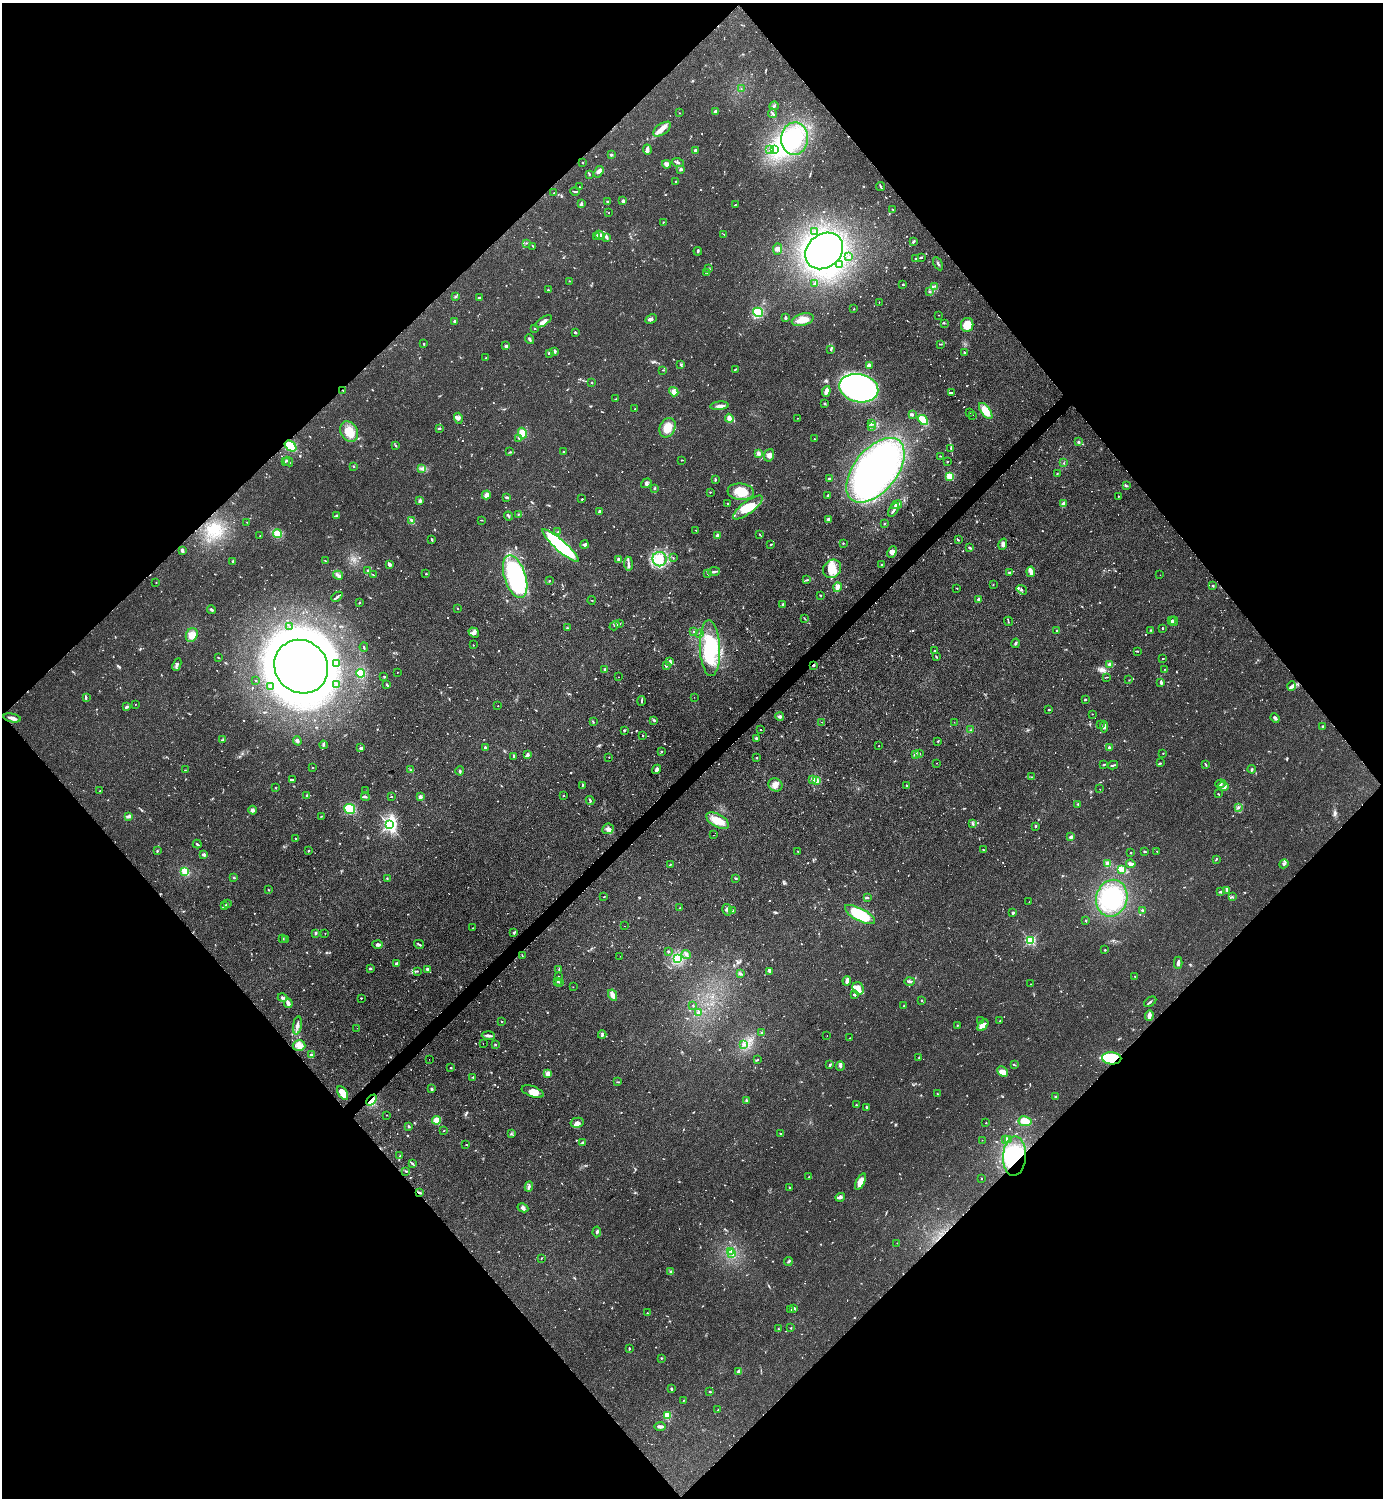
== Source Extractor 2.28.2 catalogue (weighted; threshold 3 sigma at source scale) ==
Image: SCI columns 160-5680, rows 2-5983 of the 5983 x 5984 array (HDU 1 of 3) = the unmasked area's bounding box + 8 px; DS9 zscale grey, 4 x 4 block average (1 PNG px = mean of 4 x 4 image px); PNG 1385 x 1500 px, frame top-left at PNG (2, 3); each listed source drawn as its Kron ellipse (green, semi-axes under 4 px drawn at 4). Shown black and unused: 51% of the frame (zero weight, under 2 of 3 exposures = <1% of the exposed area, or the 3 px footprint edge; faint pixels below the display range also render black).
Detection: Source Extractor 2.28.2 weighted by HDU 2 'WHT'. Background 0.0841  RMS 0.006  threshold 0.0271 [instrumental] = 3 sigma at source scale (4.5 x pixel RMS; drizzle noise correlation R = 1.50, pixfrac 1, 0.05/0.05 arcsec/px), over >= 5 px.
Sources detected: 1141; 13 too faint to see at this stretch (4 x 4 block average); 21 inside a brighter object's white glare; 27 cosmic-ray / hot-pixel residue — neither listed nor drawn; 29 coinciding with a brighter row at this scale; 44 inside a brighter listed object's ellipse — not listed separately; of the other 1007, all 500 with FLUX_AUTO >= 1.74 (the completeness limit of this list) listed and drawn (507 fainter detections not listed), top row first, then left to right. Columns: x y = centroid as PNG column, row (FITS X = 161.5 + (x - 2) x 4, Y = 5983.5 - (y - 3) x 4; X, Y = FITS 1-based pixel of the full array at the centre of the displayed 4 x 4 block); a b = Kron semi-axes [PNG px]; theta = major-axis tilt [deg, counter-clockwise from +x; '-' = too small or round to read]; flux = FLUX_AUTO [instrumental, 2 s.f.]
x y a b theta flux
741 88 2 2 - 2
774 106 4 3 - 5.8
715 111 2 2 - 32
679 113 2 2 - 2.5
772 113 4 2 - 4.8
662 129 10 5 34 24
794 139 16 13 87 180
647 150 5 3 - 11
695 150 3 3 - 7.4
770 150 2 2 - 1.8
775 150 2 2 - 3.3
611 155 2 2 - 4.2
582 163 2 2 - 2.4
678 163 6 2 -17 6.2
667 164 4 3 - 16
681 169 2 2 - 34
598 172 6 3 57 16
589 175 3 2 - 2
675 181 2 2 - 2.6
579 187 2 2 - 5.1
881 187 4 2 - 4.7
575 191 5 2 - 3.2
554 193 2 2 - 1.9
608 201 3 2 - 4
623 201 3 2 - 13
581 204 4 2 - 5.9
736 204 4 2 - 2.5
893 209 2 2 - 2.2
609 213 2 2 - 1.9
663 222 3 2 - 1.8
815 231 2 2 - 2.5
724 234 3 2 - 1.9
600 235 5 2 - 7.9
597 237 4 2 - 2.5
606 237 4 3 - 7.2
913 241 3 2 - 5.6
527 243 2 2 - 2.2
533 246 3 2 - 2.6
778 249 5 4 - 11
698 251 4 2 - 4.1
824 251 20 16 40 270
849 257 2 2 - 3.9
921 257 3 2 - 3.7
916 259 2 2 - 5.4
938 264 7 2 -61 5.7
839 265 2 2 - 2.2
708 269 2 2 - 3.1
707 273 2 2 - 1.8
569 281 2 2 - 2.5
814 284 2 2 - 1.8
903 284 2 2 - 4.8
935 286 3 2 - 2.2
548 290 2 2 - 3
929 291 4 2 - 3.6
456 296 3 2 - 3.6
480 297 4 2 - 4.3
879 303 2 2 - 2.4
854 309 2 2 - 2.4
758 312 5 4 - 140
939 315 2 2 - 2.3
785 318 3 2 - 5.2
651 319 6 2 27 7
803 320 11 6 15 42
455 321 3 2 - 6.4
544 321 9 4 33 16
944 323 3 2 - 2.4
967 325 7 6 - 77
535 328 2 2 - 2.1
575 332 3 2 - 5.1
530 339 5 2 - 5.1
424 344 3 2 - 3
941 344 2 2 - 2.1
506 346 2 2 - 21
830 349 2 2 - 3.5
555 351 3 2 - 10
964 352 3 2 - 2.7
549 353 4 2 - 10
486 357 2 2 - 1.8
681 365 3 2 - 3.2
869 365 2 2 - 55
735 369 4 2 - 3.2
663 370 3 2 - 2.1
592 383 2 2 - 2.4
859 388 20 14 -13 1700
343 390 2 2 - 1.8
826 391 5 3 - 18
674 392 5 4 - 13
951 392 4 2 - 9.2
616 399 2 2 - 1.7
825 404 2 2 - 4.6
719 406 9 3 6 16
635 409 2 2 - 6.7
986 411 9 4 -53 55
970 412 2 2 - 12
912 415 3 2 - 4
972 415 2 2 - 3.5
458 418 5 4 - 11
729 418 4 3 - 18
797 418 2 2 - 1.7
923 420 6 3 -41 68
871 423 3 2 - 3.8
871 426 2 2 - 2.5
439 428 3 2 - 5
667 428 10 7 67 47
349 432 11 8 -59 66
522 433 5 4 - 39
519 438 3 2 - 3
814 439 2 2 - 2.6
1079 442 3 2 - 3.5
395 445 3 2 - 3.2
291 446 6 4 -39 64
951 448 3 2 - 4
510 452 2 2 - 2.2
563 452 2 2 - 4.3
758 453 3 3 - 9.6
769 455 6 5 - 14
940 456 3 2 - 2.4
682 460 2 2 - 1.7
285 461 3 2 - 3.2
288 462 5 2 - 6.6
947 462 2 2 - 2.2
1064 463 2 2 - 2.4
353 466 2 2 - 2.4
422 469 2 2 - 1.8
875 470 38 21 51 1200
1057 473 2 2 - 2.1
950 476 2 2 - 140
715 479 4 2 - 4.1
829 479 3 2 - 8.2
646 483 5 3 - 7.6
1126 486 3 2 - 4.4
655 488 3 2 - 3.3
710 492 2 2 - 3.1
741 492 13 8 -6 69
486 495 4 3 - 13
828 495 3 2 - 4.3
1118 496 2 2 - 2.2
507 497 4 2 - 7
582 499 2 2 - 2.9
420 501 3 2 - 12
728 504 2 2 - 5.7
1064 504 3 3 - 12
897 505 6 3 25 15
748 507 18 6 37 77
894 510 8 2 58 7.9
599 511 3 2 - 5.2
518 514 2 2 - 2.3
336 516 3 2 - 3.7
508 516 4 2 - 5.1
828 519 4 3 - 6.8
482 520 3 2 - 2.1
412 521 4 3 - 7.9
247 522 2 2 - 2
884 524 2 2 - 2.2
696 530 2 2 - 2.1
558 532 3 2 - 4.4
277 534 5 3 - 11
760 534 3 2 - 2
718 535 2 2 - 50
260 536 2 2 - 2.3
432 540 3 2 - 5.9
958 540 4 2 - 2.8
843 543 2 2 - 2.3
584 544 4 3 - 11
771 544 2 2 - 2.6
1003 544 6 4 72 14
560 546 24 5 -41 350
970 548 3 2 - 5.5
182 551 3 2 - 10
892 552 6 4 65 15
673 558 3 2 - 2.1
618 559 2 2 - 8.7
659 559 7 7 - 75
325 561 2 2 - 2.8
233 562 4 2 - 5.5
389 564 4 2 - 11
628 564 7 2 -83 8.6
881 565 2 2 - 2.6
832 569 10 8 45 52
368 570 3 2 - 3.7
714 572 6 2 6 7.3
1009 572 3 2 - 2.9
1031 572 5 3 - 7.3
708 573 2 2 - 3
426 574 2 2 - 5.9
338 575 5 2 - 7.2
373 575 2 2 - 1.8
1160 575 2 2 - 2.4
515 577 22 10 -72 470
806 580 2 2 - 2.4
549 581 2 2 - 3
156 582 2 2 - 1.8
993 585 2 2 - 1.8
1213 586 2 2 - 3.5
837 587 5 3 - 21
957 588 2 2 - 1.9
1022 590 6 3 -35 6.6
820 595 2 2 - 2.7
337 597 6 2 41 7.7
979 599 2 2 - 27
591 600 4 2 - 1.8
360 603 3 2 - 2.5
783 604 3 2 - 3.1
457 608 2 2 - 1.9
211 610 4 2 - 5.2
805 618 3 2 - 2.4
1008 621 5 2 - 3.1
1171 621 3 2 - 2.5
1174 621 5 2 - 3.2
620 624 3 2 - 2.8
614 626 5 2 - 4
290 627 2 2 - 2.1
567 628 2 2 - 2.9
1163 629 2 2 - 2.4
1151 630 4 2 - 3.1
693 631 2 2 - 2
1057 631 2 2 - 8.5
474 632 6 4 -35 13
700 633 2 2 - 1.9
192 635 7 5 63 23
1015 643 5 2 - 4.8
473 645 2 2 - 1.9
364 647 5 2 - 2.4
710 648 28 10 -87 190
935 651 2 2 - 8
1137 651 3 2 - 2.7
936 656 3 2 - 2.6
219 658 2 2 - 1.8
1163 658 2 2 - 2.9
670 661 4 2 - 9.9
336 663 2 2 - 2.1
1110 664 3 3 - 7.8
177 665 6 2 67 7.7
813 665 2 2 - 33
666 666 3 2 - 4.2
301 667 28 26 -43 7400
605 669 3 2 - 4.5
1164 669 2 2 - 1.8
397 672 2 2 - 2.6
361 673 4 4 - 52
384 676 2 2 - 2.4
618 677 2 2 - 2.6
1107 677 4 2 - 2.1
1129 680 2 2 - 1.8
255 681 2 2 - 2
1161 682 3 2 - 6.5
337 684 2 2 - 2.3
387 685 4 2 - 4.4
270 686 2 2 - 1.9
1292 686 5 3 - 8.1
694 697 2 2 - 2
86 698 2 2 - 2.1
1085 700 2 2 - 6.1
642 701 5 2 - 4.7
135 704 2 2 - 2.9
498 706 2 2 - 2.1
126 707 3 2 - 8.7
1049 710 3 2 - 3
1092 714 2 2 - 3.1
780 716 4 2 - 13
12 718 9 2 -12 17
1275 718 5 2 - 7.3
653 720 2 2 - 2.5
593 722 3 2 - 2.7
822 722 2 2 - 3
954 722 2 2 - 2.1
1100 724 2 2 - 1.8
1104 727 6 3 -83 9
1323 727 2 2 - 19
760 729 2 2 - 3.5
624 730 2 2 - 4
971 730 2 2 - 2.6
643 736 3 2 - 2.4
756 738 3 2 - 7.2
222 740 3 2 - 4.2
297 741 5 3 - 11
938 741 2 2 - 2.9
323 745 4 2 - 4.2
879 746 2 2 - 3.3
485 747 2 2 - 19
1109 747 3 3 - 5
361 748 3 2 - 9.5
661 751 2 2 - 3.3
919 753 2 2 - 2
1163 753 2 2 - 2.1
915 754 2 2 - 24
528 755 3 3 - 6.2
514 756 4 2 - 4.9
609 757 2 2 - 2.5
757 758 2 2 - 3
937 763 2 2 - 1.8
1160 763 3 2 - 2.5
1205 764 3 2 - 2.7
1104 765 3 2 - 4.1
1113 765 5 2 - 5.9
312 768 2 2 - 2.2
656 769 5 3 - 8.9
1252 769 4 2 - 6.4
185 770 2 2 - 1.8
411 770 2 2 - 1.9
460 771 4 2 - 3.9
1032 777 3 2 - 2.2
813 779 4 3 - 9.4
292 780 3 2 - 3.4
816 780 4 3 - 15
1220 784 5 3 - 8.3
583 785 3 2 - 2.8
775 785 7 6 - 20
906 785 2 2 - 3
1223 786 5 3 - 9.5
276 788 2 2 - 2.1
1100 789 2 2 - 1.7
100 791 3 2 - 2.2
365 791 2 2 - 2.1
1218 794 2 2 - 2.7
306 795 3 2 - 2
391 796 2 2 - 2
563 796 2 2 - 2.6
366 797 4 2 - 5.2
420 797 2 2 - 69
590 800 4 2 - 4.5
1078 804 3 2 - 4
1238 807 3 3 - 4.3
350 809 5 5 - 85
252 810 4 3 - 8.2
321 816 2 2 - 1.9
129 817 4 3 - 7.7
718 821 12 6 -30 55
972 823 3 2 - 5.1
389 825 2 2 - 850
1036 826 2 2 - 12
608 829 6 5 - 13
714 835 2 2 - 2.5
1070 837 3 3 - 5.1
295 838 2 2 - 3.7
197 844 4 2 - 5.7
984 850 3 2 - 2.9
157 851 2 2 - 3.7
308 851 3 2 - 2.4
798 851 2 2 - 1.8
1145 851 3 2 - 4.1
1157 851 2 2 - 1.9
1131 853 2 2 - 5.1
204 855 3 2 - 7.2
1216 859 3 2 - 3.5
670 864 2 2 - 3.2
1108 864 2 2 - 150
1131 864 4 2 - 22
1284 864 5 3 - 6.5
1121 869 3 2 - 7.3
185 871 4 4 - 36
234 878 2 2 - 6.7
387 878 2 2 - 2.3
736 878 2 2 - 4.8
269 890 2 2 - 2.8
1227 890 4 2 - 4.5
1220 892 3 2 - 3.3
604 896 2 2 - 2.7
867 897 4 2 - 5.4
1232 897 3 2 - 2.4
1112 898 18 15 76 170
1029 902 2 2 - 2.3
228 903 2 2 - 2.5
224 905 3 2 - 4.8
680 908 3 2 - 2
727 910 6 4 -77 11
732 911 3 3 - 4.1
1143 911 3 2 - 6.3
1013 913 2 2 - 10
860 915 16 6 -28 180
1086 920 2 2 - 3.2
625 926 2 2 - 1.9
473 928 2 2 - 3.6
514 932 3 2 - 4.4
315 933 4 2 - 5.4
325 933 2 2 - 2
283 939 2 2 - 2.5
286 939 3 2 - 3.8
1030 940 2 2 - 460
378 944 5 3 - 10
419 944 5 2 - 5
1105 950 2 2 - 5
668 951 3 3 - 3.7
686 954 4 2 - 5.4
522 955 3 2 - 2.4
620 956 2 2 - 2.3
677 959 3 3 - 11
1178 963 6 3 88 9.5
396 964 3 2 - 13
370 968 4 2 - 4.5
428 969 3 2 - 12
559 969 2 2 - 1.9
417 971 2 2 - 1.9
769 971 3 2 - 8.2
740 974 3 2 - 4.3
1135 976 2 2 - 3.2
558 977 2 2 - 3.5
557 981 3 2 - 2.6
847 981 5 2 - 21
909 981 5 2 - 9.4
560 982 3 2 - 2.7
1031 984 2 2 - 2
573 987 2 2 - 1.8
858 988 6 5 - 22
613 995 6 3 -62 20
854 995 3 2 - 5.2
282 997 5 2 - 8.3
361 998 2 2 - 3.4
922 1000 2 2 - 3.2
1150 1002 7 2 33 5.6
288 1004 4 2 - 26
693 1005 2 2 - 1.9
904 1006 2 2 - 2.2
699 1013 3 2 - 4
1149 1015 5 3 - 17
981 1021 3 2 - 3.1
1000 1021 3 2 - 2.8
501 1022 2 2 - 1.8
297 1025 9 4 82 15
957 1025 2 2 - 2.3
983 1025 6 4 52 27
357 1028 2 2 - 2.1
762 1032 2 2 - 3.1
602 1035 4 2 - 8
488 1036 6 3 -4 10
827 1036 2 2 - 2.7
850 1038 2 2 - 3.8
483 1043 2 2 - 2.8
495 1044 3 2 - 2.1
744 1045 2 2 - 3.2
299 1046 6 5 - 18
311 1054 3 2 - 6
919 1057 3 2 - 1.8
1112 1058 9 6 -4 150
429 1059 2 2 - 2.9
757 1060 2 2 - 3.2
830 1065 3 2 - 6.3
1014 1065 3 2 - 2.9
840 1066 4 3 - 7
450 1068 2 2 - 2
1003 1072 6 4 -44 32
548 1074 2 2 - 38
473 1077 2 2 - 2.1
618 1082 3 2 - 2.2
432 1089 2 2 - 5.9
533 1092 11 5 -21 33
343 1093 7 4 -57 41
938 1094 3 2 - 2.9
1055 1097 2 2 - 4.7
372 1100 6 4 49 23
746 1101 3 2 - 4
856 1105 3 2 - 2.2
866 1107 4 2 - 4.4
387 1115 2 2 - 2.3
436 1120 4 3 - 43
1025 1121 6 5 - 37
577 1123 7 5 12 21
986 1123 2 2 - 3.9
409 1126 3 2 - 3.5
443 1131 2 2 - 2
511 1134 2 2 - 1.9
781 1134 2 2 - 5.9
1005 1139 3 2 - 4
1008 1139 3 2 - 2.9
982 1140 2 2 - 2.4
583 1143 3 2 - 4.3
466 1145 2 2 - 1.8
400 1156 2 2 - 1.8
1014 1156 20 11 87 160
412 1163 3 2 - 5
406 1171 2 2 - 3.5
809 1177 3 2 - 4.7
981 1178 2 2 - 2
860 1182 9 4 65 33
529 1186 5 2 - 8.5
790 1187 2 2 - 4.3
420 1193 4 2 - 4.5
840 1197 5 3 - 8.3
523 1208 5 4 - 9.9
597 1232 5 3 - 6.6
897 1243 2 2 - 1.9
731 1251 2 2 - 1.9
732 1254 2 2 - 7.5
541 1258 2 2 - 2.2
788 1261 4 2 - 3.9
671 1272 3 3 - 4.9
794 1308 2 2 - 4.4
791 1310 3 2 - 3.2
647 1313 2 2 - 1.9
791 1328 2 2 - 2.2
779 1329 3 2 - 2.4
629 1349 2 2 - 3.1
661 1358 2 2 - 2.5
739 1371 4 2 - 14
671 1389 4 2 - 4
710 1392 3 2 - 3.3
683 1401 2 2 - 1.8
718 1410 2 2 - 2.6
667 1415 2 2 - 200
660 1426 6 2 1 12
Overlapping masked pixels (flux is a lower limit): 6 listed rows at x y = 343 390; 813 665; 1112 1058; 372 1100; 1014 1156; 420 1193
Diffuse or blended objects may show on this block-average render without a row.